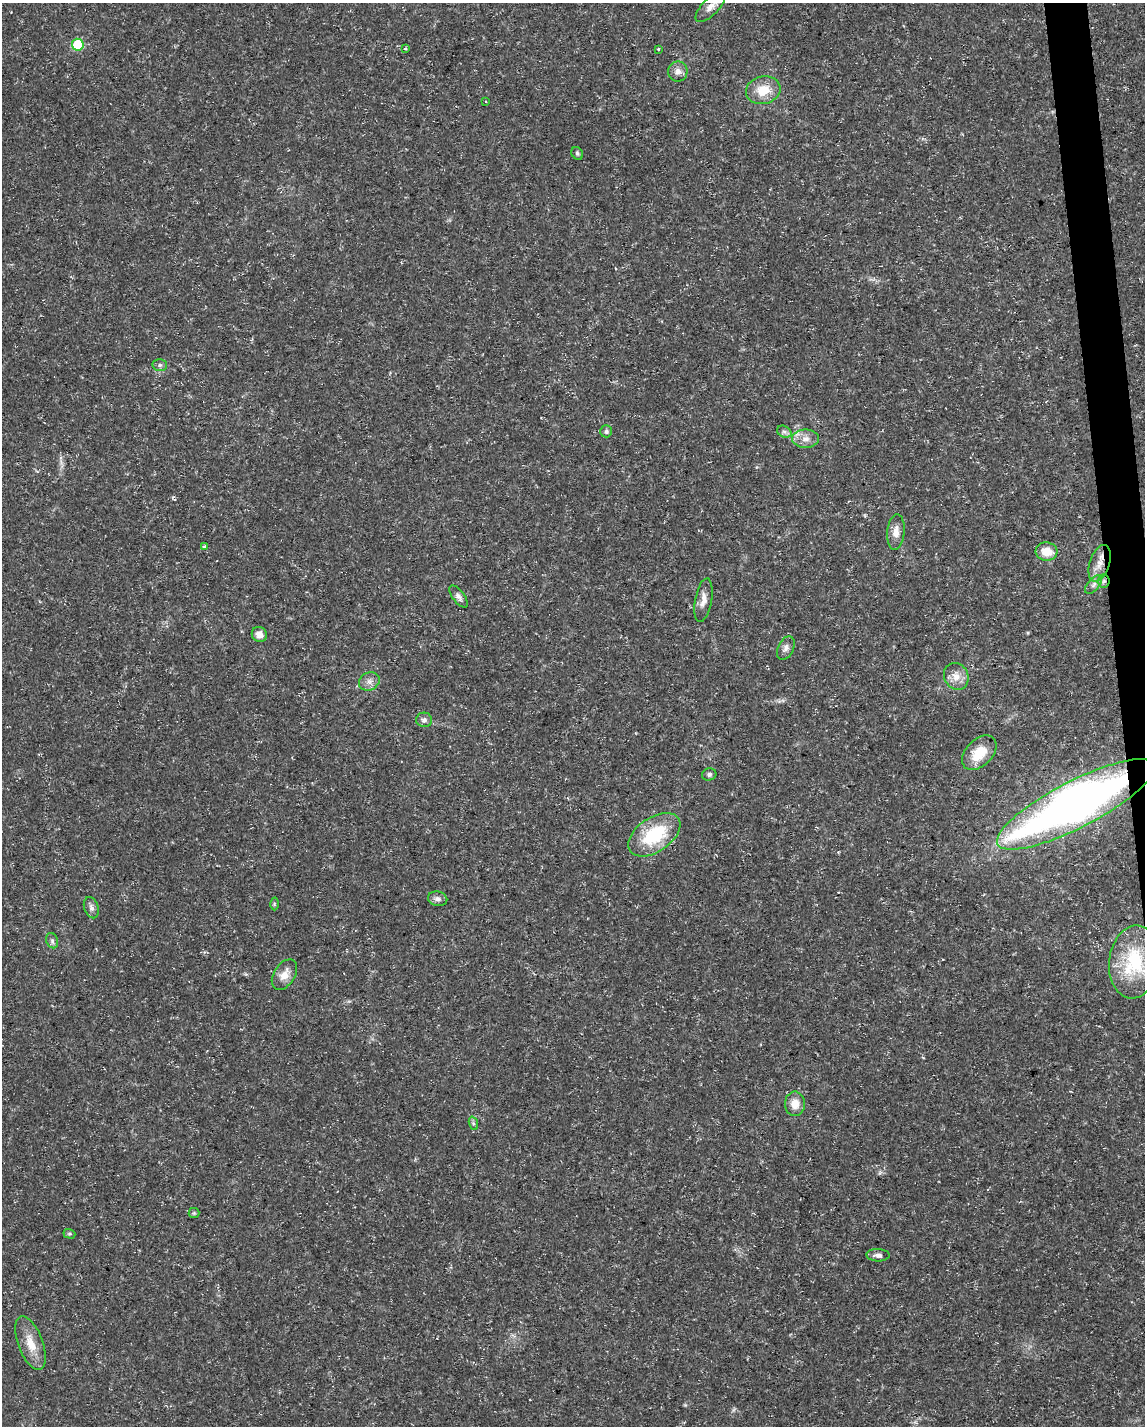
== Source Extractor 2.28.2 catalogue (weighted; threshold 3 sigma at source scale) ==
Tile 6 of 4 x 3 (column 2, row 2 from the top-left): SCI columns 1145-2287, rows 1477-2900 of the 4574 x 4333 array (HDU 1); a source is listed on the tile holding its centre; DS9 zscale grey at full resolution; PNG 1147 x 1428 px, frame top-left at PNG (2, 3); each listed source drawn as its Kron ellipse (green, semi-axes under 4 px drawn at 4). Shown black and unused: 2% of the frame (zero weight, under 3 of 5 exposures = <1% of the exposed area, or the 3 px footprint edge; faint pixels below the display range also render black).
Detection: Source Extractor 2.28.2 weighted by HDU 2 'WHT'; one run over the whole footprint, this tile lists its part. Background 0.0165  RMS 0.0022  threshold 0.01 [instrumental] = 3 sigma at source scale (4.5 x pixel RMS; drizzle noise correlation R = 1.50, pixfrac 1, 0.0396/0.0396 arcsec/px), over >= 5 px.
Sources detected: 42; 1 cosmic-ray / hot-pixel residue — neither listed nor drawn; the other 41 listed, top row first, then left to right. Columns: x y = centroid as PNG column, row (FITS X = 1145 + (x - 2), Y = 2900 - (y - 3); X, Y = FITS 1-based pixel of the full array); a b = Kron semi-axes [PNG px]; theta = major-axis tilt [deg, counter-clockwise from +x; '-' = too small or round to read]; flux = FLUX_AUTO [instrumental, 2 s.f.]
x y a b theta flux
711 7 20 8 46 1.9
78 45 6 6 - 13
405 48 4 3 - 0.49
658 49 3 3 - 0.47
678 72 10 9 - 1.3
763 90 17 13 15 4.6
486 102 3 2 - 0.2
577 153 7 5 -58 0.42
160 365 7 6 - 0.55
606 431 6 6 - 0.61
784 432 7 5 -29 0.61
806 439 13 9 0 1.8
896 532 18 8 85 2
204 546 4 3 - 0.47
1047 551 11 9 -5 3.7
1100 563 19 10 71 2.8
1104 581 6 6 - 0.67
1094 585 11 5 49 0.88
459 597 13 6 -53 0.91
703 600 22 8 79 1.9
259 635 8 7 - 1.5
786 648 12 7 63 1
956 676 14 12 -62 2.3
369 681 10 9 - 1.3
424 720 8 7 - 0.8
979 753 20 13 45 5.6
709 774 7 6 - 0.58
1076 804 88 23 27 170
654 835 29 17 34 14
438 899 9 7 -11 0.94
274 904 6 4 -89 0.32
91 908 11 7 -72 0.88
52 941 8 5 -70 0.55
1134 962 36 25 83 16
284 975 17 10 58 2.3
795 1104 12 10 -90 2.5
473 1123 7 4 -72 0.43
194 1213 5 5 - 0.34
69 1234 6 4 -18 0.32
878 1255 11 6 -2 0.96
30 1343 28 12 -69 4
Overlapping masked pixels (flux is a lower limit): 3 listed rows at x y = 1100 563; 1104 581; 1076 804
Isophote crosses this tile's border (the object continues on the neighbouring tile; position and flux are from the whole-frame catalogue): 2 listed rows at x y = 711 7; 1134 962